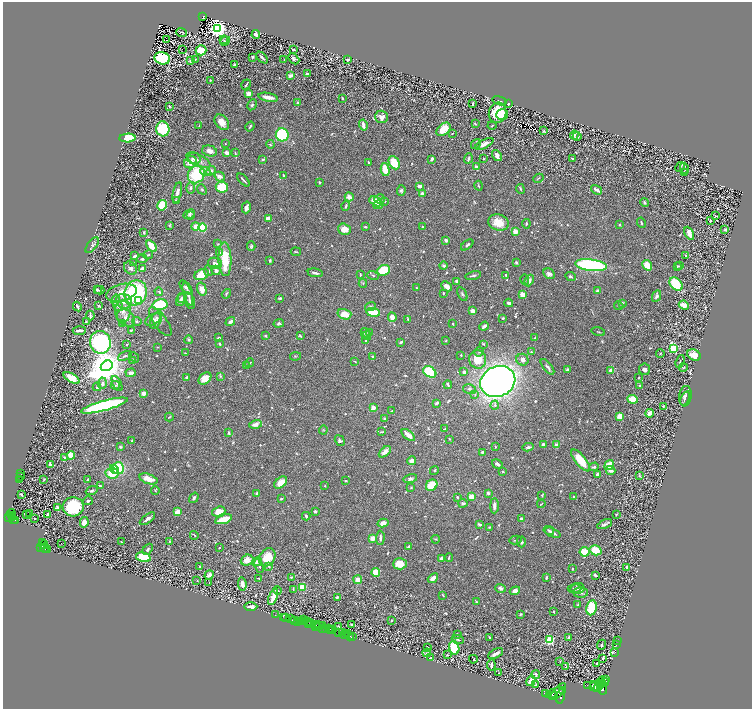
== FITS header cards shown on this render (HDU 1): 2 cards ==
NAXIS1  =                 1499
NAXIS2  =                 1414

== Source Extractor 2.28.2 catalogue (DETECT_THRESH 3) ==
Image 1499 x 1414 px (HDU 1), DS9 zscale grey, zoomed out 1/2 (1 PNG px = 2 x 2 image px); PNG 754 x 711 px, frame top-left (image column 2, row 1414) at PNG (3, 2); each listed source drawn as its Kron ellipse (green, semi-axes under 4 px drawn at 4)
Background 0.269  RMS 0.0083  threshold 0.0248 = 3 sigma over >= 5 px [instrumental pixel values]
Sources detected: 934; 74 cannot appear on this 1/2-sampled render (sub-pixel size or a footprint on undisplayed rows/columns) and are neither listed nor drawn; of the other 860, the 500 brightest by FLUX_AUTO listed and drawn (360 fainter detections omitted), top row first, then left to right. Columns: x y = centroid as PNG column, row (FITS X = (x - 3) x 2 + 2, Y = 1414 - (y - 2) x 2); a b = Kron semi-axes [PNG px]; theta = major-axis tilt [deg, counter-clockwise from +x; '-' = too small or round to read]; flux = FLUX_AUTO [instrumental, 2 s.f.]
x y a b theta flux
203 16 3 3 - 19
217 29 4 4 - 1600
181 32 5 2 - 2
256 34 4 2 - 9.7
166 40 2 1 - 1.9
224 40 4 4 - 2.1
225 41 5 3 - 1.8
293 49 3 2 - 2.6
182 50 2 1 - 2.8
201 50 5 5 - 57
252 57 3 2 - 2.2
162 58 8 6 -16 270
262 58 7 2 -45 3.4
195 59 2 2 - 1.6
284 59 2 2 - 1.5
294 59 6 4 -42 5.6
348 60 3 2 - 4.6
191 61 4 3 - 3.1
235 64 4 2 - 3.8
308 74 4 2 - 2.8
291 76 4 3 - 7.6
210 80 2 2 - 1.9
246 85 5 2 - 2.7
249 93 4 3 - 9.9
268 97 10 3 -12 16
342 98 3 2 - 3.2
500 101 7 2 -16 2.1
297 103 3 3 - 2
473 104 4 2 - 2.6
508 104 2 2 - 2
252 105 6 4 61 3.6
169 106 2 2 - 2.6
498 113 10 8 76 58
502 115 6 5 - 20
381 117 6 6 - 12
222 122 9 6 -50 14
475 124 2 2 - 3
199 125 3 2 - 1.5
363 125 6 2 -76 8.9
250 126 5 2 - 2.5
492 126 4 2 - 1.7
163 129 7 6 - 110
443 129 8 5 41 26
543 131 3 2 - 1.8
452 133 2 2 - 1.7
282 135 6 6 - 120
574 135 4 3 - 2.5
577 136 4 3 - 1.9
127 138 8 4 4 68
225 143 2 2 - 1.4
270 144 4 2 - 2.1
476 144 5 3 - 2.3
484 144 10 3 26 14
209 151 7 5 -15 12
227 153 3 2 - 11
235 153 4 2 - 1.7
497 155 6 4 -55 8.7
194 158 7 5 -13 6.9
468 158 5 2 - 3.4
573 158 3 2 - 3.1
263 159 2 2 - 9.5
432 159 3 2 - 6.1
483 159 2 2 - 1.9
198 160 13 5 -27 13
190 162 6 6 - 24
368 163 4 2 - 1.4
394 163 7 5 -64 37
476 167 2 2 - 14
680 167 5 2 - 1.8
685 168 5 3 - 4.5
385 169 6 3 -77 33
211 171 5 4 - 8.1
205 172 5 4 - 4
685 172 4 3 - 2.6
196 174 9 8 - 110
220 176 5 4 - 9.3
284 176 3 2 - 3.7
538 178 5 2 - 1.8
243 180 8 2 -47 3.2
319 182 3 2 - 2.3
419 186 4 3 - 6.8
479 186 5 2 - 1.5
222 187 6 5 - 49
191 188 5 4 - 3.6
202 189 5 4 - 2.5
520 189 5 2 - 2.3
401 190 5 4 - 3.3
596 190 6 3 -32 9.9
177 193 10 3 78 10
422 193 3 3 - 7.3
349 197 4 3 - 12
380 199 5 4 - 6
176 200 3 3 - 1.9
376 201 7 4 -26 28
385 201 3 2 - 1.7
645 202 4 3 - 2.9
162 205 5 4 - 49
378 205 5 3 - 9.4
346 206 4 2 - 3.1
246 207 6 3 75 10
189 214 6 4 28 4.4
190 216 3 3 - 1.6
715 216 2 2 - 30
268 219 3 3 - 20
710 220 3 2 - 1.4
498 223 10 8 -17 28
641 223 5 2 - 2.3
526 224 4 2 - 2.1
170 225 3 3 - 1.7
620 225 3 2 - 2.4
195 226 4 4 - 8.7
203 227 4 4 - 58
365 227 4 2 - 2.6
423 227 3 2 - 2.1
344 229 6 5 - 16
725 229 3 2 - 3
515 231 4 3 - 17
144 232 4 3 - 2.8
689 233 7 3 -64 13
446 240 2 2 - 14
218 244 4 3 - 1.8
92 245 9 4 52 4.5
467 245 7 3 39 3.4
151 246 6 3 -53 46
251 246 4 4 - 2.5
220 252 4 3 - 2.1
296 252 5 2 - 1.9
148 255 5 2 - 2.1
686 255 2 2 - 4.1
135 256 3 2 - 5.4
142 259 5 4 - 3.1
225 259 17 6 -88 58
270 260 3 3 - 3
516 262 2 2 - 3.5
133 263 4 3 - 1.6
215 263 7 5 -9 8.6
591 265 16 5 -7 200
647 265 5 4 - 25
444 266 4 4 - 3.5
677 266 3 3 - 1.7
680 266 3 2 - 1.4
130 268 7 5 -45 4.9
142 268 4 2 - 8
216 270 5 4 - 7
384 270 6 5 - 64
208 271 5 2 - 1.6
315 273 7 2 -9 5.4
549 274 6 5 - 5.2
201 275 7 5 24 45
360 275 3 2 - 1.9
373 275 6 3 -17 2.3
473 275 8 2 12 2.8
506 275 3 2 - 2.2
570 276 6 3 -24 3.3
525 280 5 3 - 2.1
457 281 3 3 - 3.7
529 281 6 4 68 6.2
363 283 4 3 - 1.6
676 284 7 5 -46 63
447 286 6 3 -42 13
186 288 8 3 -48 3.9
416 288 3 2 - 2.1
202 289 6 4 -75 17
97 290 3 2 - 2.9
100 290 5 2 - 2.2
597 291 3 2 - 5.6
159 292 4 3 - 2.2
121 293 15 8 13 19
136 293 12 11 - 170
443 293 3 2 - 2.4
188 294 12 4 -73 8
226 294 5 3 - 2.5
462 294 8 4 -61 3.5
522 295 4 3 - 22
656 296 6 4 65 4.3
182 298 5 4 - 4.5
280 298 3 2 - 2.5
180 299 7 4 71 4.3
115 300 5 3 - 2
139 300 4 3 - 16
124 301 8 7 - 14
190 301 8 5 -68 5.8
509 303 4 3 - 6.7
622 303 2 2 - 8.7
160 305 7 5 13 140
684 305 5 3 - 15
77 306 5 2 - 5
99 306 3 2 - 2
118 306 5 4 - 4.7
370 306 5 4 - 2.6
619 306 4 2 - 1.8
123 311 11 7 -89 12
472 311 3 3 - 12
373 312 7 4 -8 48
344 314 7 5 -16 26
90 315 5 2 - 4.3
392 317 5 4 - 14
126 318 10 7 -41 10
503 318 2 2 - 3
153 319 8 5 31 5.7
408 319 4 2 - 1.7
156 320 9 5 64 6
137 321 5 4 - 2.1
160 321 17 6 -55 7
86 322 2 2 - 2
230 322 5 3 - 9.5
279 323 5 3 - 3.4
122 324 4 4 - 4
453 324 3 2 - 1.7
484 326 5 2 - 7.2
131 330 4 2 - 2.2
79 331 7 2 4 7.5
598 332 7 2 -14 1.5
365 333 5 4 - 4.8
369 333 4 3 - 1.6
265 336 3 2 - 2
300 336 4 2 - 2.1
367 336 4 3 - 1.7
219 338 3 2 - 2
535 338 3 2 - 2
189 340 4 4 - 3.1
366 341 3 2 - 1.7
446 341 3 2 - 1.4
100 342 11 10 - 230
401 342 4 3 - 2.2
126 344 2 2 - 3.7
219 344 3 2 - 3.6
483 344 4 2 - 1.7
157 347 3 2 - 1.5
673 348 3 3 - 240
479 352 5 3 - 2
531 352 3 2 - 1.6
185 353 3 2 - 1.6
660 354 4 3 - 1.7
461 355 2 2 - 1.9
694 355 7 5 -27 32
125 356 7 3 27 2.9
295 356 5 3 - 1.7
372 356 2 2 - 2.4
134 357 6 3 -51 1.6
478 359 9 8 - 34
132 360 3 3 - 2.3
522 360 6 5 - 8.9
355 361 4 2 - 1.6
680 361 7 3 71 2.1
249 363 5 2 - 1.5
107 366 6 5 - 5800
246 366 3 3 - 2.6
547 367 9 3 -51 4.4
683 367 4 3 - 1.4
567 369 3 3 - 3.3
644 369 6 5 - 5.4
611 370 2 2 - 41
430 372 7 5 -31 110
464 372 3 3 - 6.4
131 373 5 3 - 11
220 376 4 3 - 2.1
187 377 3 3 - 2.9
72 378 9 4 -29 25
205 378 7 5 41 20
638 378 3 2 - 1.4
498 381 18 15 25 1200
102 383 6 4 85 7.3
117 384 8 3 -62 3.6
115 385 4 4 - 2.5
448 385 4 2 - 3.2
639 385 2 2 - 1.5
97 387 4 3 - 4.2
469 389 7 4 -12 4.4
143 393 3 3 - 12
475 395 4 3 - 2.2
685 396 10 6 82 6.9
685 398 7 3 68 3.5
632 399 5 4 - 30
437 403 4 2 - 2.9
495 405 4 3 - 2.7
104 406 24 5 15 370
663 407 4 2 - 1.5
373 408 2 2 - 35
391 411 2 2 - 1.5
650 413 4 4 - 6.7
620 416 3 3 - 34
169 417 4 2 - 1.5
385 419 3 2 - 2.8
256 424 6 3 16 10
445 429 3 2 - 1.5
323 430 4 3 - 1.6
382 432 4 2 - 1.8
229 433 3 2 - 3.1
408 435 8 3 -38 9.9
449 439 2 2 - 1.5
132 441 4 2 - 1.7
340 441 6 4 -57 4.3
543 444 3 3 - 4.6
556 445 2 2 - 11
120 447 3 3 - 2.5
495 447 3 2 - 1.7
528 447 5 3 - 3.6
385 452 7 4 41 10
482 452 3 2 - 2
71 455 4 4 - 25
64 457 3 3 - 2.3
580 460 13 5 -51 45
412 461 4 3 - 10
50 464 3 2 - 3.8
497 464 5 3 - 5.5
609 465 5 4 - 25
594 467 5 3 - 4
118 468 6 6 - 76
114 469 5 3 - 31
434 470 5 3 - 2
610 470 5 3 - 10
503 472 3 2 - 2
112 473 6 5 - 45
21 474 3 1 - 14
597 474 4 3 - 3
20 476 2 2 - 24
640 476 4 3 - 1.6
148 479 9 5 -19 19
410 479 7 4 14 3.8
19 480 2 1 - 180
44 480 2 2 - 1.5
88 480 2 2 - 1.6
346 481 4 3 - 1.8
281 483 7 5 42 24
432 485 6 5 - 43
100 486 3 2 - 5.2
325 486 3 2 - 1.5
411 487 4 3 - 1.8
155 490 4 2 - 1.5
92 491 6 3 19 4.5
257 493 3 2 - 3.2
488 493 3 3 - 3.7
22 495 4 2 - 3.1
542 496 3 2 - 1.4
574 496 3 2 - 1.7
457 497 3 2 - 3.1
471 497 3 3 - 28
194 498 5 3 - 2.9
281 499 3 2 - 2
88 501 5 3 - 4.2
463 503 4 3 - 4.8
541 504 4 2 - 1.4
494 506 7 3 90 8.4
73 507 10 9 - 87
57 508 3 3 - 6.6
315 511 3 3 - 4.4
177 512 4 3 - 18
219 512 7 5 18 21
11 513 4 3 - 150
26 514 2 1 - 330
29 514 2 1 - 6.8
47 514 3 2 - 2.7
616 514 3 3 - 1.6
12 515 3 1 - 130
306 516 4 2 - 3.6
13 517 4 1 - 42
9 518 4 2 - 270
13 519 2 1 - 73
35 519 2 2 - 1.7
147 519 9 2 36 7.5
224 519 9 3 17 48
521 519 3 3 - 3.6
16 520 3 2 - 60
84 522 5 3 - 13
383 523 5 4 - 7.1
479 524 3 2 - 5.2
605 524 8 2 24 4.2
489 527 3 2 - 1.7
549 530 5 3 - 2.9
553 533 8 3 -24 5.8
194 535 4 2 - 2.1
372 538 3 3 - 19
380 538 7 2 88 4.5
436 539 4 3 - 1.6
515 540 6 3 13 2.6
169 541 3 3 - 1.7
121 542 2 2 - 1.4
521 542 5 3 - 3.5
43 543 3 3 - 160
61 544 2 1 - 4
44 545 4 2 - 150
409 546 4 2 - 3.3
41 547 3 2 - 340
45 548 4 2 - 140
219 548 2 2 - 1.7
148 549 6 4 54 3.4
48 550 3 2 - 95
596 550 6 5 - 36
584 552 5 4 - 40
143 557 7 4 -16 73
267 557 10 7 56 40
449 557 4 2 - 1.7
441 558 3 2 - 7.3
247 560 6 5 - 19
257 562 5 4 - 5.8
400 564 7 5 3 23
259 566 7 3 -71 2.7
200 567 2 2 - 1.7
269 567 3 2 - 1.4
627 567 4 3 - 3.9
572 569 2 2 - 2.2
376 573 4 4 - 38
209 575 5 3 - 7.4
595 575 3 2 - 5.6
291 577 4 2 - 1.4
259 578 3 2 - 1.7
433 578 6 3 40 15
546 578 4 2 - 2.9
358 580 4 4 - 12
197 581 4 3 - 1.5
209 582 2 1 - 4.6
242 584 7 4 -84 9.1
302 587 4 4 - 32
501 588 5 4 - 5.4
574 588 7 4 6 3.1
577 588 7 5 11 4.2
293 589 4 2 - 1.4
277 591 4 2 - 1.7
515 591 5 4 - 9.3
580 593 7 5 -1 4.9
443 595 3 2 - 1.5
273 597 8 4 69 21
337 597 3 2 - 3.9
476 602 2 2 - 2.1
578 604 4 2 - 1.6
251 607 6 3 1 8
591 608 8 5 80 80
553 612 3 2 - 1.7
521 614 3 2 - 2.5
275 615 2 1 - 4.8
283 617 2 1 - 3.6
286 618 2 1 - 25
291 619 2 1 - 49
294 620 2 2 - 230
304 620 2 1 - 6.3
298 621 3 2 - 14
300 621 3 1 - 23
391 621 2 2 - 2
303 622 3 1 - 14
307 622 3 1 - 100
309 624 2 1 - 43
311 624 3 1 - 120
316 625 2 2 - 60
320 625 2 2 - 23
323 625 2 2 - 150
351 625 2 2 - 6.1
318 626 2 1 - 20
316 627 3 1 - 62
339 627 3 2 - 1.4
329 628 3 2 - 290
322 629 4 1 - 33
325 629 3 2 - 140
332 630 3 2 - 160
330 631 2 1 - 53
339 633 4 2 - 290
342 633 3 1 - 130
347 633 2 1 - 9.1
458 634 2 2 - 2.3
345 635 2 1 - 170
349 636 5 1 - 22
352 637 2 1 - 21
489 637 3 2 - 3
569 637 4 3 - 3.2
458 639 6 3 -21 2.4
550 640 3 3 - 210
618 641 2 1 - 3.9
602 645 5 4 - 2.2
617 645 3 1 - 150
428 647 3 3 - 1.6
454 648 7 5 -74 90
615 652 3 2 - 88
427 653 4 2 - 1.5
496 654 8 3 28 7.2
447 655 2 2 - 2
431 658 3 2 - 1.4
603 658 3 2 - 1.9
473 659 4 2 - 1.7
560 661 3 2 - 1.5
597 663 3 2 - 4.1
491 665 5 2 - 5.1
566 667 3 2 - 2.8
498 673 2 1 - 2.6
536 674 4 2 - 2.9
605 679 3 2 - 200
531 681 5 3 - 11
605 682 4 2 - 390
599 684 8 3 68 1500
603 684 4 3 - 1000
536 685 2 2 - 1.6
588 686 2 1 - 57
595 686 6 3 -53 1900
593 687 3 2 - 1100
603 689 5 3 - 1300
563 690 3 2 - 370
558 691 10 4 49 2100
545 693 2 1 - 86
551 694 5 2 - 1600
553 695 4 2 - 1400
560 696 7 4 77 1100
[360 fainter detections neither listed nor drawn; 74 sub-pixel or undisplayed-footprint detections neither listed nor drawn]